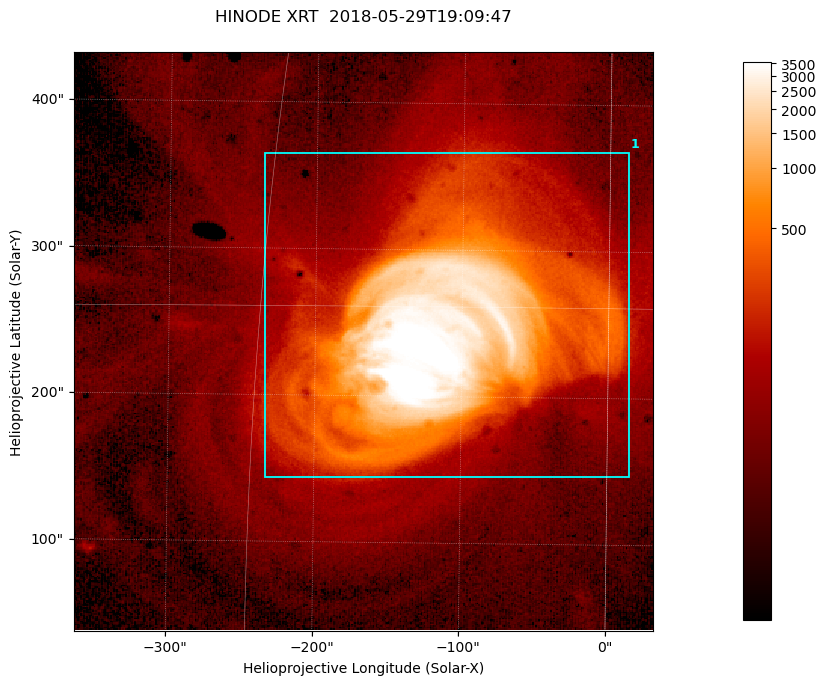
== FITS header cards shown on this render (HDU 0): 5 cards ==
TELESCOP= 'HINODE'
INSTRUME= 'XRT'
DATE_OBS= '2018-05-29T19:09:47.933'
CTYPE1  = 'Solar-X'
CTYPE2  = 'Solar-Y'

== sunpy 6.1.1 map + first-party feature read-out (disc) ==
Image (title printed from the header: HINODE XRT  2018-05-29T19:09:47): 384 x 384 px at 1.03 arcsec/px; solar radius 946 arcsec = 920 px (partial field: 5.5% of the solar disc is inside the frame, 100% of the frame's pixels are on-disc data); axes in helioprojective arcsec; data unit not stated in the header (colour bar unlabelled)
Orientation: roll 0.7 deg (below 1 deg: not rotated)
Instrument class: DISC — disc imager (sunpy class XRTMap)
Bright regions (active regions / flare kernels): reference = the on-disc median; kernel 3 px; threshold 5 sigma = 147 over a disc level ~85.9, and >= 1.15x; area >= 147 px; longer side >= 5 px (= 5.1 arcsec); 1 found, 1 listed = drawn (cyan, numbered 1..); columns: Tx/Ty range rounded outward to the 5 arcsec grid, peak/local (2 s.f.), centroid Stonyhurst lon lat
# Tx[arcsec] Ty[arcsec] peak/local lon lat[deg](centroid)
1 -240..15 140..370 42 -7 +14